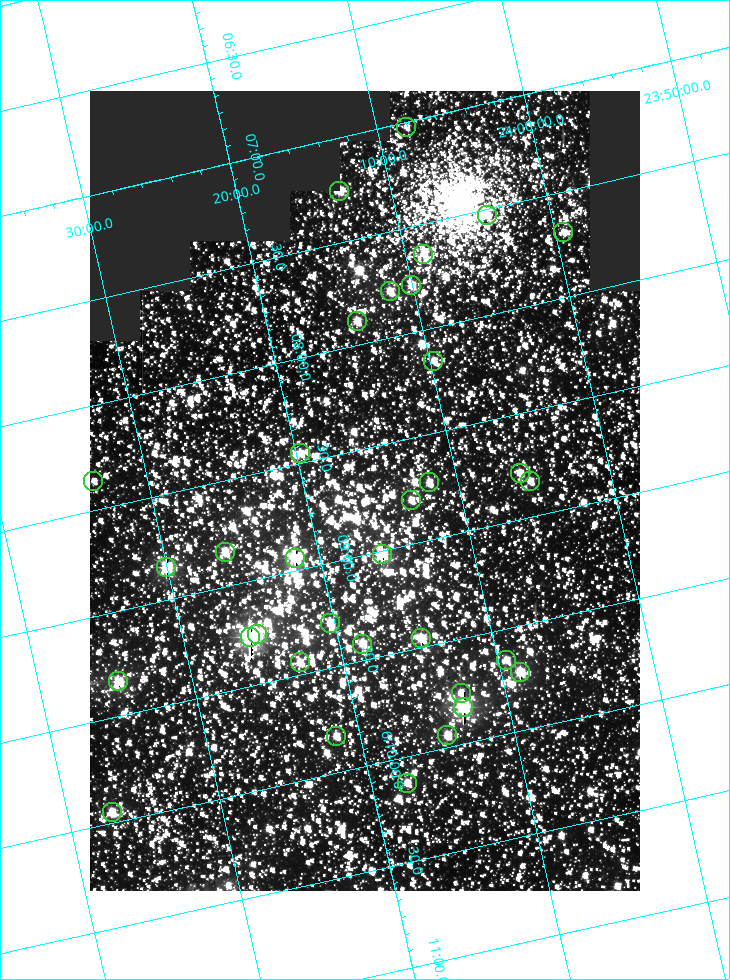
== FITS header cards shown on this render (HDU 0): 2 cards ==
NAXIS1  =                  550
NAXIS2  =                  800

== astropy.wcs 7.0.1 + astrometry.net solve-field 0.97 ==
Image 550 x 800 px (HDU 0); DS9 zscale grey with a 90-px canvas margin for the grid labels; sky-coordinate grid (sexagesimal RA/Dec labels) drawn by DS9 from the SOLVED WCS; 34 Tycho-2 reference stars matched to detected sources circled (green)
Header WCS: RA---TAN/DEC--TAN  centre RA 06:08:42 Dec +24:16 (92.17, +24.27 deg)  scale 3.98 arcsec/px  FOV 36.4' x 53.0'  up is -103 deg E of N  parity normal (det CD < 0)
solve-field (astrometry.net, Tycho-2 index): VERIFIED the header's WCS against the Tycho-2 star catalogue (verified at 3 index scales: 19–34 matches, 0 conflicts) and refined it, rather than solving blind
Solved WCS: RA---TAN-SIP/DEC--TAN-SIP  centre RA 06:08:42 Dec +24:16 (92.17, +24.27 deg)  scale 3.97 arcsec/px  FOV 36.4' x 53.0'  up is -103 deg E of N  parity normal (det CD < 0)
The solver's refit moves the header's centre by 0.22 arcsec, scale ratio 0.9997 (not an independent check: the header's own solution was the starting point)
Tycho-2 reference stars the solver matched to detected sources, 34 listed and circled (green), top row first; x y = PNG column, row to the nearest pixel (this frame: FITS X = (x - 90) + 1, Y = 800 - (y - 91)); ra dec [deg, ICRS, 3 dp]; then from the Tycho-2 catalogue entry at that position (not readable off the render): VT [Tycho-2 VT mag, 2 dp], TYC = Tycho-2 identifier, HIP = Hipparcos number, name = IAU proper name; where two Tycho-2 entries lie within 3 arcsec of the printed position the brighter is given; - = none
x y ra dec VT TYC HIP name
406 127 91.756 +24.135 11.55 1864-383-1 - -
339 191 91.813 +24.222 9.50 1864-951-1 - -
487 215 91.882 +24.069 10.67 1864-1197-1 - -
563 232 91.922 +23.991 11.04 1864-773-1 - -
423 254 91.910 +24.147 9.81 1864-677-1 - -
411 285 91.945 +24.168 9.83 1864-545-1 - -
390 291 91.946 +24.193 9.49 1864-879-1 - -
357 321 91.972 +24.235 9.87 1864-607-1 - -
433 361 92.040 +24.163 9.97 1864-387-1 - -
300 453 92.113 +24.329 10.09 1877-692-1 - -
520 473 92.195 +24.097 9.91 1877-1306-1 - -
93 481 92.090 +24.558 11.22 1868-1493-1 - -
530 481 92.208 +24.088 10.02 1877-898-1 - -
429 482 92.182 +24.197 9.90 1877-42-1 - -
411 500 92.198 +24.221 10.14 1877-234-1 - -
225 552 92.210 +24.434 9.33 1881-345-1 - -
382 554 92.254 +24.266 8.73 1877-224-1 - -
295 558 92.236 +24.360 8.19 1877-300-1 29148 -
166 567 92.212 +24.501 8.67 1881-93-1 - -
330 623 92.321 +24.338 9.42 1877-884-1 - -
257 634 92.315 +24.419 9.14 1881-15-1 - -
250 637 92.316 +24.428 7.55 1881-1595-1 - -
421 638 92.364 +24.244 8.80 1877-1589-1 - -
362 644 92.355 +24.308 9.21 1877-702-1 - -
506 660 92.412 +24.157 10.23 1877-766-1 - -
300 662 92.360 +24.380 9.69 1881-496-1 - -
520 672 92.431 +24.145 8.75 1877-16-1 - -
118 681 92.334 +24.580 8.60 1881-81-1 - -
461 693 92.439 +24.215 10.07 1877-154-1 - -
463 707 92.456 +24.215 7.57 1877-1484-1 - -
447 735 92.485 +24.239 9.49 1877-1276-1 - -
336 736 92.457 +24.359 9.75 1877-1432-1 - -
407 783 92.531 +24.294 10.40 1877-334-1 - -
112 812 92.487 +24.619 9.38 1881-1542-1 - -